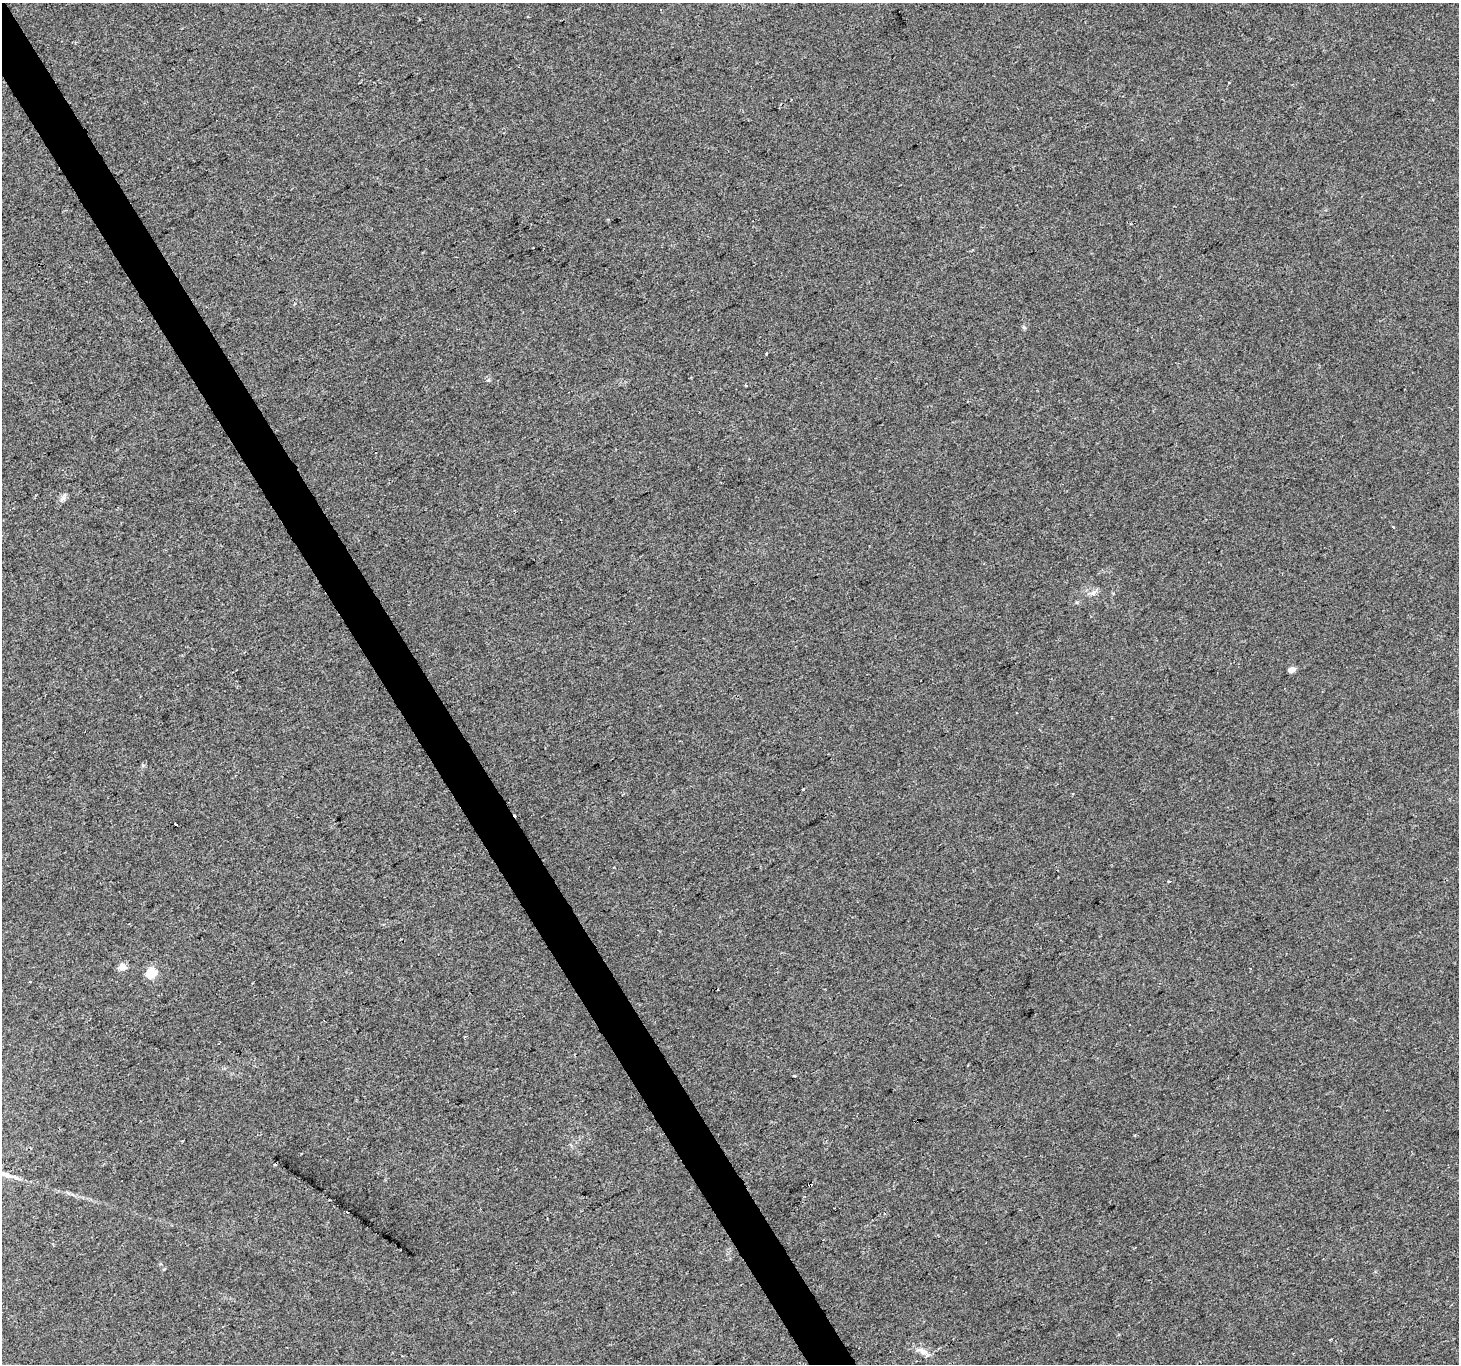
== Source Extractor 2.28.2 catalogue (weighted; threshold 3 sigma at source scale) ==
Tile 11 of 4 x 4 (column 3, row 3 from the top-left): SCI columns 2917-4373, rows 1532-2893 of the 5830 x 5725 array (HDU 1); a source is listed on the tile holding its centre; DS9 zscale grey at full resolution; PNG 1461 x 1366 px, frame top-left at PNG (2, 3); no overlay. Shown black and unused: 3% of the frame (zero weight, under 2 of 3 exposures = <1% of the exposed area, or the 3 px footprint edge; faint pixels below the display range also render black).
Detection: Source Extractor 2.28.2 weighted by HDU 2 'WHT'; one run over the whole footprint, this tile lists its part. Background 0.00705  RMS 0.0048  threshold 0.0216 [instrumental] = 3 sigma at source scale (4.5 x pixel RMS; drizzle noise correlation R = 1.50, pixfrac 1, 0.0396/0.0396 arcsec/px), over >= 5 px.
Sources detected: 19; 4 cosmic-ray / hot-pixel residue — not listed; the other 15 listed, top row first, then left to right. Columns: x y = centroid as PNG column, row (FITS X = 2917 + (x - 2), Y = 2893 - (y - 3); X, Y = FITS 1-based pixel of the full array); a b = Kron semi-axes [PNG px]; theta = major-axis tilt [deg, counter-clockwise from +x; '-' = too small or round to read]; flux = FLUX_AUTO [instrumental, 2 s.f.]
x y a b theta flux
419 19 4 2 - 0.46
1024 328 6 4 -20 0.68
64 498 8 6 38 1.6
1093 593 10 7 41 2.1
1292 670 5 4 - 4.6
803 789 4 3 - 0.41
175 824 4 3 - 1.8
1169 881 4 3 - 0.67
123 967 5 4 - 7.3
151 973 6 5 - 28
30 982 3 2 - 0.69
794 1076 4 2 - 0.56
275 1164 3 3 - 1.2
810 1185 4 3 - 3.7
922 1351 18 8 -22 3.8
Overlapping masked pixels (flux is a lower limit): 1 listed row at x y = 810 1185
Unlisted compact peaks at least as high as the median listed source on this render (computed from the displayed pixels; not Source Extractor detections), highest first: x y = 164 1269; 488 380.